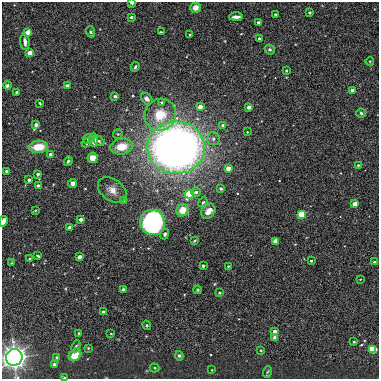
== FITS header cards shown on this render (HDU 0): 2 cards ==
NAXIS1  =                  377
NAXIS2  =                  377

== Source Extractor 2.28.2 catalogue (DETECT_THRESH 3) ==
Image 377 x 377 px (HDU 0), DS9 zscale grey, 1 PNG px = 1 image px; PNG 381 x 381 px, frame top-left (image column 1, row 377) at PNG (2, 2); each listed source drawn as its Kron ellipse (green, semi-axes under 4 px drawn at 4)
Background 8.87e-04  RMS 0.0095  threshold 0.0286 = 3 sigma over >= 5 px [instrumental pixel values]
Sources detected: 102; all 102 listed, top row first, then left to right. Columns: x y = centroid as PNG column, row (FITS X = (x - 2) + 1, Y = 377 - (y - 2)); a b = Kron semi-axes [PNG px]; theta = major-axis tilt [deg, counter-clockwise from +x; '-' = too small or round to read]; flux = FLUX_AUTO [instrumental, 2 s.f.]
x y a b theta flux
132 2 4 2 - 5.1
195 8 5 5 - 5.4
310 13 3 3 - 0.74
275 14 3 3 - 1.5
131 17 3 3 - 2.2
236 17 7 3 1 2.9
258 22 3 3 - 1.8
28 32 4 3 - 8.1
90 32 5 4 - 1.1
161 32 3 2 - 0.63
190 34 3 2 - 0.81
259 38 3 3 - 1.4
25 42 8 4 -84 3.4
270 50 5 4 - 1.2
30 53 4 3 - 18
370 61 4 3 - 0.53
135 67 5 4 - 1.1
286 71 3 3 - 0.69
7 85 4 4 - 1.9
67 85 4 3 - 1.5
353 90 3 3 - 8.7
17 92 3 3 - 2.3
115 96 3 3 - 1.8
147 99 6 5 - 2.1
162 102 4 4 - 1.3
40 103 3 2 - 0.61
200 107 3 3 - 8.1
249 107 4 3 - 4.6
361 113 5 4 - 0.97
160 115 16 15 - 16
36 125 4 3 - 2.4
223 125 3 3 - 2.5
247 132 3 2 - 0.42
118 134 5 4 - 0.73
88 139 5 4 - 1.3
213 139 6 6 - 2.2
94 140 7 4 -83 6.3
99 141 6 4 -43 1.2
86 143 5 4 - 1.2
38 147 10 6 5 13
122 147 11 8 8 12
176 148 29 26 -4 480
51 154 4 3 - 1.6
93 158 5 5 - 6.8
68 161 5 4 - 1.1
358 165 3 3 - 0.78
228 168 4 3 - 8.8
6 171 3 3 - 0.79
38 174 3 3 - 1.9
29 180 3 3 - 1.6
73 183 4 4 - 2.5
38 186 4 3 - 2.1
221 188 4 4 - 1.6
112 190 16 10 -37 5.7
196 192 5 4 - 1.8
189 194 4 4 - 91
124 201 4 3 - 7.3
203 202 5 3 - 0.82
355 204 4 3 - 14
35 210 3 2 - 0.58
182 210 6 5 - 9.4
208 211 8 6 54 6.5
301 214 4 4 - 37
81 219 3 3 - 4.4
3 221 5 3 - 3.6
153 222 13 12 - 110
70 227 3 3 - 4.7
165 234 5 4 - 1.6
194 241 3 2 - 0.59
275 241 4 3 - 11
38 256 4 3 - 0.93
79 257 4 3 - 5.4
30 259 3 3 - 1.9
311 261 3 3 - 1.3
374 262 3 3 - 1.4
11 263 4 3 - 0.7
203 266 3 3 - 1.6
228 266 3 3 - 0.61
360 279 2 2 - 0.41
123 290 3 3 - 1.5
198 290 4 3 - 0.76
219 293 3 3 - 0.98
103 312 3 3 - 1.4
147 325 5 3 - 0.66
274 331 3 3 - 3.9
78 333 4 2 - 0.49
111 334 2 2 - 0.57
275 338 3 3 - 10
354 342 3 3 - 0.63
76 346 6 4 67 1
88 348 4 4 - 0.6
373 349 4 4 - 52
261 350 2 2 - 0.48
75 355 7 5 44 10
179 356 5 4 - 1.3
14 357 8 8 - 430
57 357 3 3 - 0.82
54 364 3 3 - 3
155 368 5 4 - 0.83
212 370 2 2 - 0.48
267 372 6 3 70 0.84
64 378 4 3 - 0.79
At the frame edge (FLAGS 8, measured only in part): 4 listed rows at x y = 132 2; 3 221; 14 357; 64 378